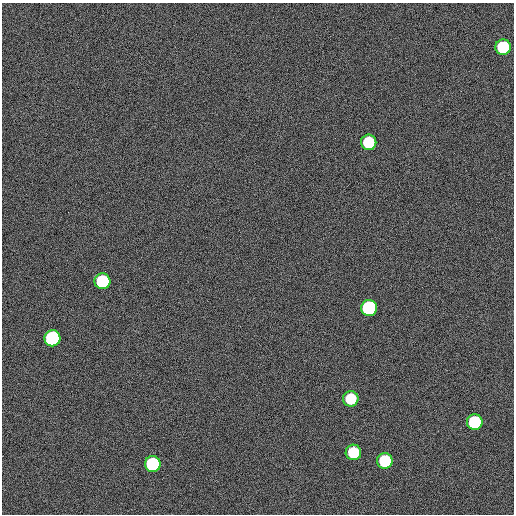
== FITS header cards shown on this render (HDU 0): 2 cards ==
NAXIS1  =                  512
NAXIS2  =                  512

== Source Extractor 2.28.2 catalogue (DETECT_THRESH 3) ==
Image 512 x 512 px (HDU 0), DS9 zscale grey, 1 PNG px = 1 image px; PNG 516 x 516 px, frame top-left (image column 1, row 512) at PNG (2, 3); each listed source drawn as its Kron ellipse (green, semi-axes under 4 px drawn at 4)
Background 275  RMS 10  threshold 30.4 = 3 sigma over >= 5 px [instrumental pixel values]
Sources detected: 10; all 10 listed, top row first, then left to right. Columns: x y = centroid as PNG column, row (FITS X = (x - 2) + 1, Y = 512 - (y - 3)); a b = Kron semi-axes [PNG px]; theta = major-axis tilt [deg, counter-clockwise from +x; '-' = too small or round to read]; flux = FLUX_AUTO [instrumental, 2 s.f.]
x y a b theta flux
503 47 8 8 - 56000
369 142 8 7 - 48000
102 281 8 8 - 77000
369 308 8 8 - 220000
52 338 8 8 - 210000
351 399 7 7 - 34000
475 422 8 8 - 68000
353 452 8 7 - 40000
385 461 8 8 - 50000
153 464 8 8 - 130000